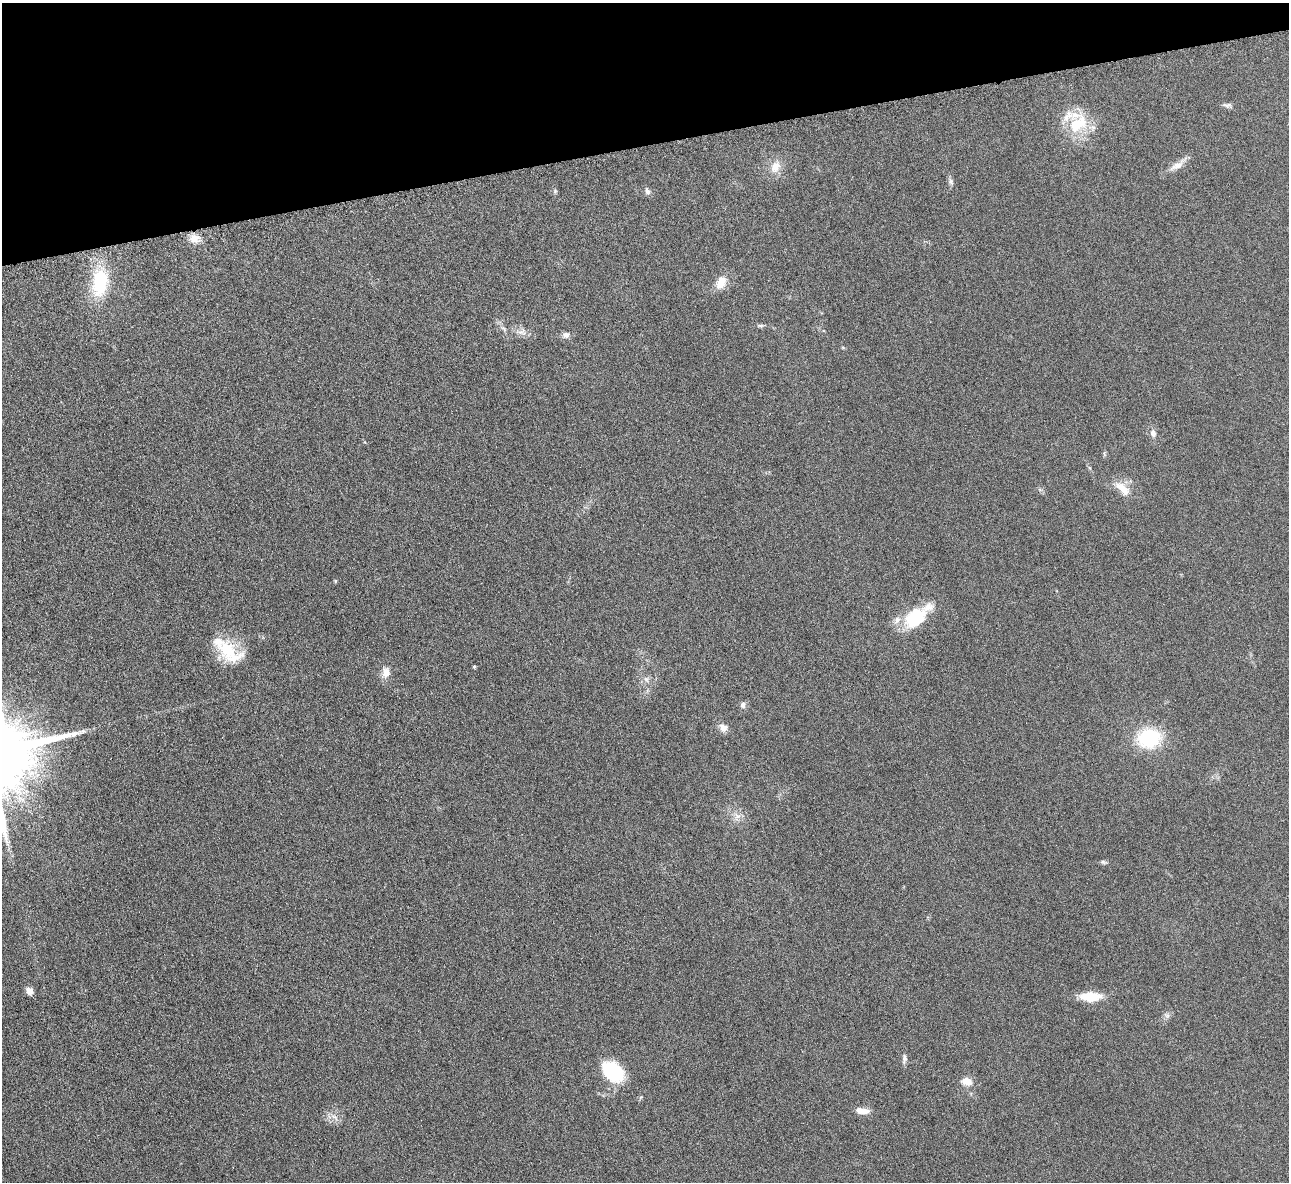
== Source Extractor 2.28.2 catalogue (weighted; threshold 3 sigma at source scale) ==
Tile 3 of 4 x 4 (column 3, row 1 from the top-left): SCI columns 2580-3866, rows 3698-4877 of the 5171 x 5154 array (HDU 1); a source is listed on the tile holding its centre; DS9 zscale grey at full resolution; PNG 1291 x 1184 px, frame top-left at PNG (2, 3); no overlay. Shown black and unused: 12% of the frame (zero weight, under 3 of 6 exposures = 2% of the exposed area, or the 3 px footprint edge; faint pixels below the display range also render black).
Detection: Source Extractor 2.28.2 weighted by HDU 2 'WHT'; one run over the whole footprint, this tile lists its part. Background 0.121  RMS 0.011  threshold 0.043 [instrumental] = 3 sigma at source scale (4.09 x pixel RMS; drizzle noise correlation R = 1.36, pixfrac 0.8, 0.05/0.05 arcsec/px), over >= 5 px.
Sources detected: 38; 4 inside a brighter listed object's ellipse — not listed separately; the other 34 listed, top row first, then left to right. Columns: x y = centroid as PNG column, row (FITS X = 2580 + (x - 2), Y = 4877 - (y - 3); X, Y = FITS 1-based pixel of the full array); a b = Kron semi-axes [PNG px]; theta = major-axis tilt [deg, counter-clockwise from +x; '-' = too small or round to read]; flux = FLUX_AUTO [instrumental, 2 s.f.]
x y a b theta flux
1227 105 14 5 -11 2.9
1078 124 34 23 45 38
1177 165 24 9 33 8.9
775 167 18 12 64 12
951 182 8 6 -75 2.7
555 191 5 5 - 1.3
647 191 9 7 -62 3.1
194 238 13 11 -14 9.1
100 282 32 17 83 57
721 283 17 12 63 12
760 325 10 4 0 1.9
522 332 12 8 3 5.8
566 335 10 7 20 4.1
1153 433 10 7 -76 4.6
1122 488 24 10 -42 14
335 581 4 3 - 1.2
916 617 28 20 39 46
229 652 39 20 -39 39
474 666 4 3 - 1.1
386 672 14 11 -90 8.5
646 679 8 6 -62 3.4
743 705 8 7 - 3.2
723 728 11 9 -45 6
1149 738 19 16 10 70
737 816 9 8 - 5.2
1103 862 8 5 -11 2
29 991 8 6 -62 6.6
1091 997 19 9 1 29
1167 1016 7 6 - 2.7
904 1058 13 6 85 3.3
613 1071 25 18 -43 54
967 1081 13 9 -15 9.7
862 1111 17 7 -7 9.4
334 1117 12 4 -40 3.8